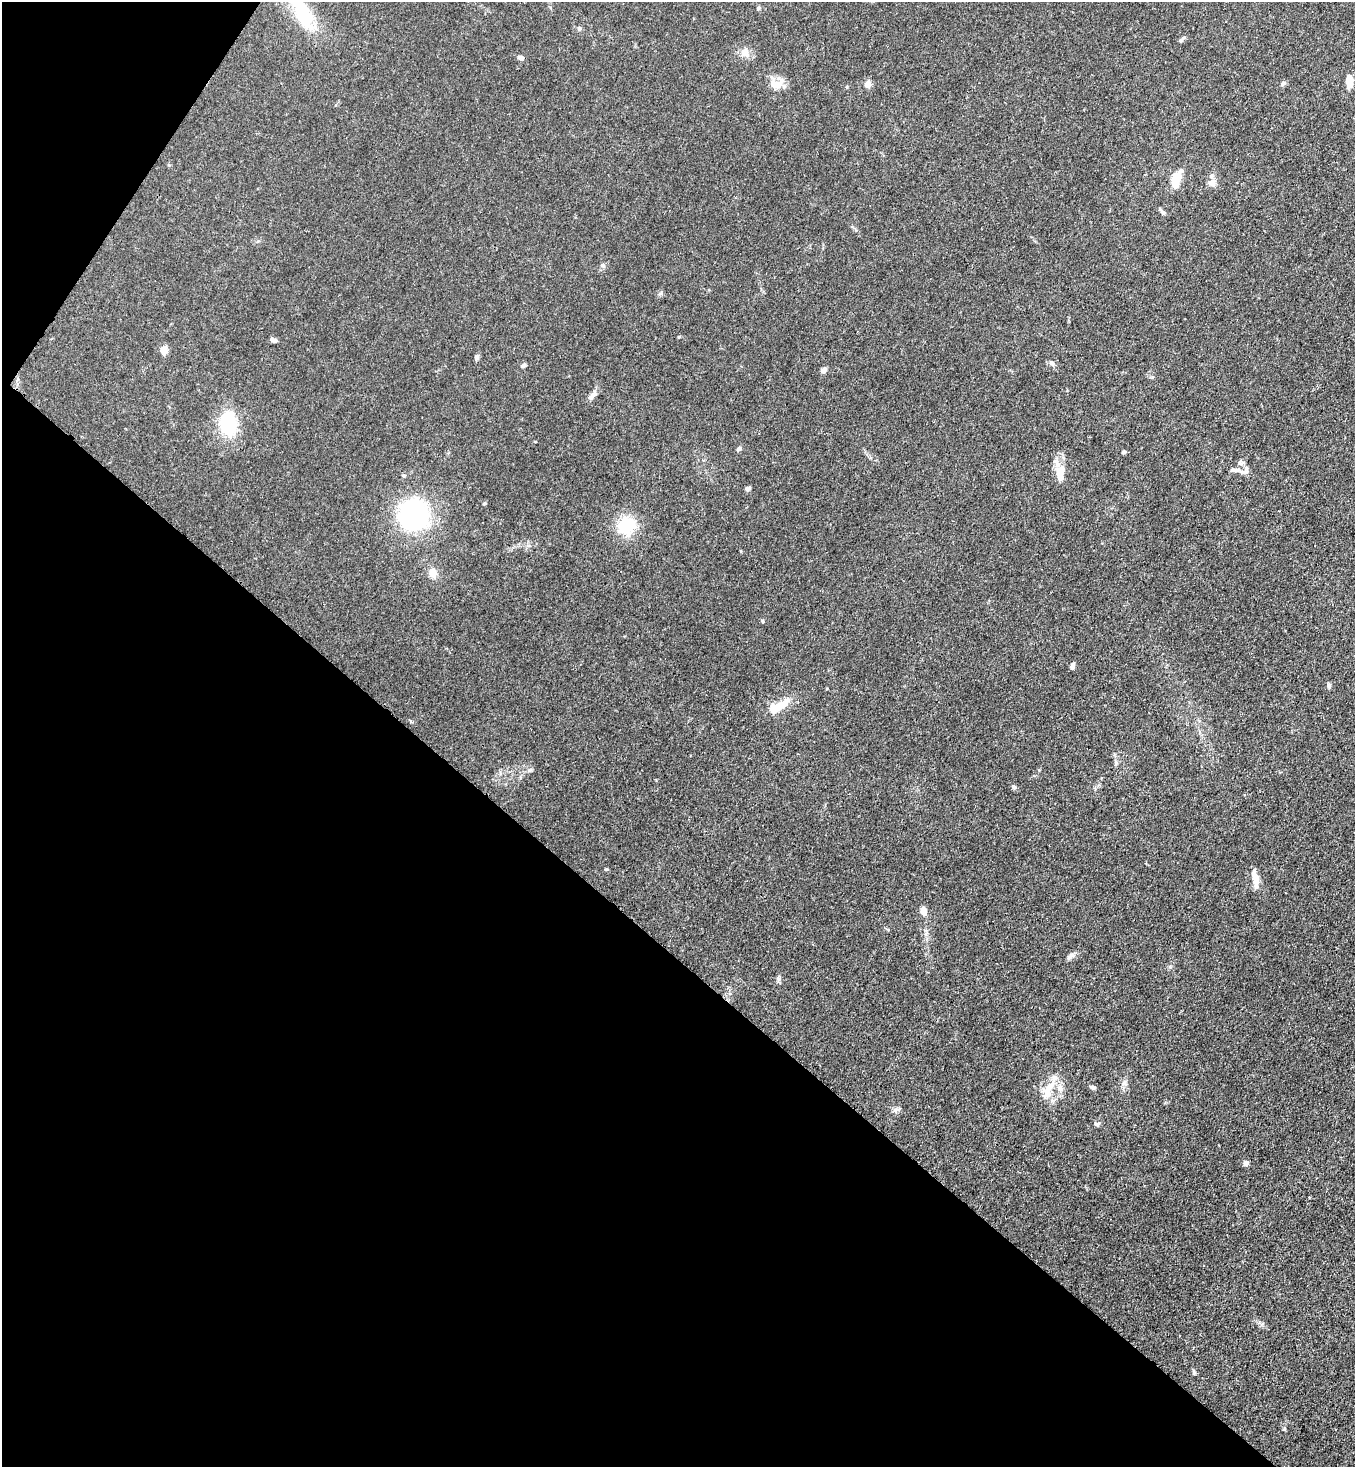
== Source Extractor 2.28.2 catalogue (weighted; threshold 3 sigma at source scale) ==
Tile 9 of 4 x 4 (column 1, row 3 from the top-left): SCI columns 365-1717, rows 1524-2988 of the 6001 x 5978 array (HDU 1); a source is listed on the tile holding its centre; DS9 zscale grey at full resolution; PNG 1357 x 1469 px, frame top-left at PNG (2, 2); no overlay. Shown black and unused: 37% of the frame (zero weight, under 3 of 4 exposures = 7% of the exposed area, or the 3 px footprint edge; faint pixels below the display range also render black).
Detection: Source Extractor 2.28.2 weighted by HDU 2 'WHT'; one run over the whole footprint, this tile lists its part. Background 0.0197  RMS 0.0025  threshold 0.0114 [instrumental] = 3 sigma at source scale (4.5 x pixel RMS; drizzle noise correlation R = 1.50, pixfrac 1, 0.05/0.05 arcsec/px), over >= 5 px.
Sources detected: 55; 6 inside a brighter listed object's ellipse — not listed separately; the other 49 listed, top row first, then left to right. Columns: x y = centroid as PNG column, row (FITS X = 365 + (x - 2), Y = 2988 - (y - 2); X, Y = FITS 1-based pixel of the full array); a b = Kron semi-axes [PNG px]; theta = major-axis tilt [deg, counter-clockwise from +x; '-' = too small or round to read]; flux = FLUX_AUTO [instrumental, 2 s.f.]
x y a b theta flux
758 8 6 5 - 0.38
303 14 39 17 -62 14
579 28 6 6 - 0.55
1182 40 11 4 56 0.53
745 52 13 12 - 2.1
521 58 7 5 -23 0.8
1349 81 13 7 -88 2.9
775 84 17 10 -12 3.6
867 84 8 7 - 1.4
1283 84 8 5 32 0.56
1176 179 15 8 74 6
1211 183 11 8 12 1.2
1162 211 12 4 -42 0.55
603 265 7 6 - 0.58
679 337 5 3 - 0.22
273 340 7 5 -20 0.8
164 351 12 8 84 1.4
476 357 8 5 71 0.55
1052 363 8 6 -44 0.69
523 366 8 4 37 0.47
823 370 6 5 - 1.6
593 395 14 6 52 1.2
228 424 27 18 -87 13
739 448 7 5 21 0.57
1124 452 6 4 28 0.37
1237 470 11 7 10 1.4
1060 473 26 11 87 3.9
747 489 8 5 -1 0.47
484 504 5 3 - 0.24
414 514 35 34 - 30
626 526 21 18 33 9.3
433 573 12 10 -82 1.8
762 621 5 3 - 0.25
1072 666 7 5 81 0.85
1329 685 6 6 - 0.57
781 706 25 10 37 4.2
530 770 7 4 44 0.44
1013 787 6 5 - 0.52
1255 878 25 7 -79 2.8
923 910 10 7 -71 1.5
1070 956 12 5 40 0.92
778 978 7 4 -89 0.51
1049 1087 23 9 50 3.5
1060 1088 10 9 - 1.6
1093 1088 7 5 -21 0.57
896 1109 14 4 12 0.58
1096 1124 7 6 - 0.53
1246 1163 5 5 - 1.1
1194 1372 7 4 -77 0.41
Isophote crosses this tile's border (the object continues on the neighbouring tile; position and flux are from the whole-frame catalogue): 1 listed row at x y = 303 14
Unlisted compact peaks at least as high as the median listed source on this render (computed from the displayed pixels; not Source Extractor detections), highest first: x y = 1284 1429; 606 869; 1124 1083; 1116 762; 661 293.